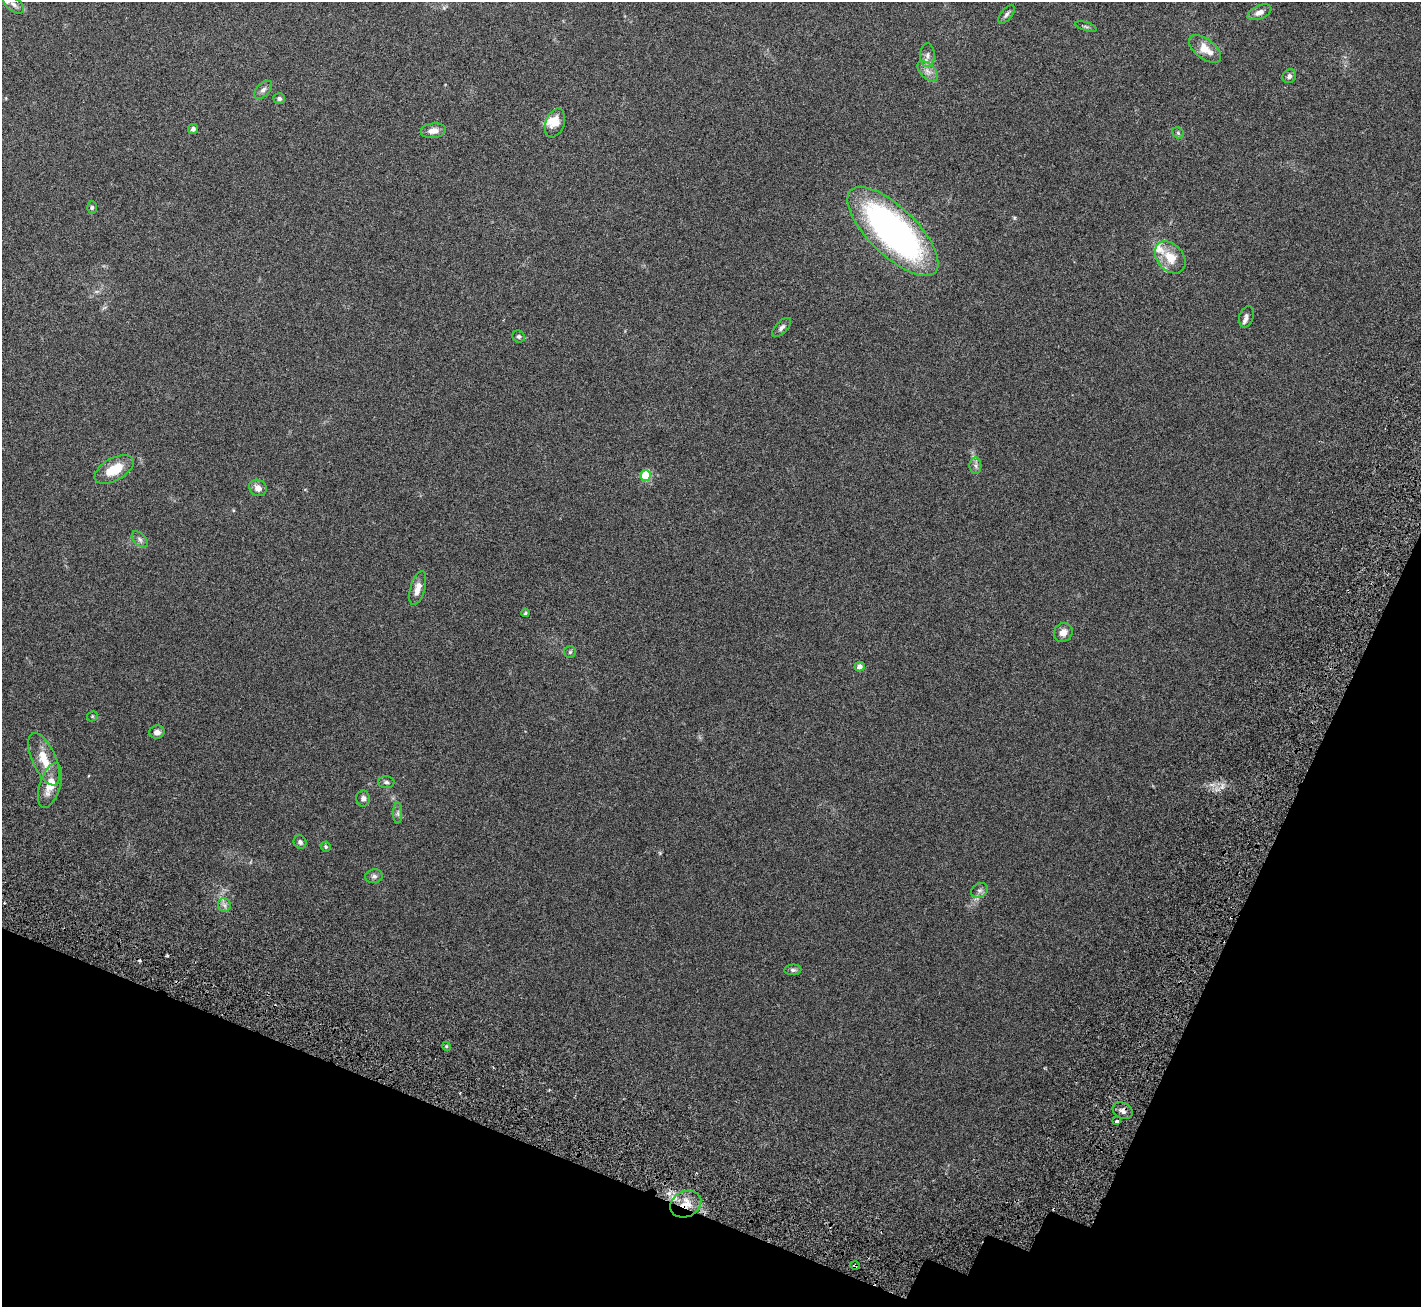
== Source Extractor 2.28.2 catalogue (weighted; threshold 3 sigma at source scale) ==
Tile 15 of 4 x 4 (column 3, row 4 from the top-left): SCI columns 2957-4375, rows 456-1760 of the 6198 x 6388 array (HDU 1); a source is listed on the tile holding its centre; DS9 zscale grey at full resolution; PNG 1423 x 1309 px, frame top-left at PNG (2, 2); each listed source drawn as its Kron ellipse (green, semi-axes under 4 px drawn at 4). Shown black and unused: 18% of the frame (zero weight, under 3 of 6 exposures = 8% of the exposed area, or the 3 px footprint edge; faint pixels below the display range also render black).
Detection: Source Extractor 2.28.2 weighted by HDU 2 'WHT'; one run over the whole footprint, this tile lists its part. Background 0.105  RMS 0.004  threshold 0.0163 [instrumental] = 3 sigma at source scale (4.09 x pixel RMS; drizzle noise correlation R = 1.36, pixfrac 0.8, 0.0396/0.0396 arcsec/px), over >= 5 px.
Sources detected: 52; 1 inside a brighter object's white glare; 1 cosmic-ray / hot-pixel residue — neither listed nor drawn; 2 inside a brighter listed object's ellipse — not listed separately; the other 48 listed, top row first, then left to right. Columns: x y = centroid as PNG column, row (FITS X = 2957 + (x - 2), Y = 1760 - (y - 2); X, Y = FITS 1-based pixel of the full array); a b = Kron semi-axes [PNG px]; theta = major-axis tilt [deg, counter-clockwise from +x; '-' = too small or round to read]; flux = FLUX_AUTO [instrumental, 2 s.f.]
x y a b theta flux
14 4 12 6 -37 1.6
1259 12 12 6 23 2.1
1007 14 11 5 51 1.1
1086 27 11 3 -18 0.56
1205 49 19 10 -37 5.4
927 55 12 7 88 1.7
928 71 12 7 -44 2.1
1289 76 7 6 - 1.2
263 90 11 6 47 1.3
279 98 6 5 - 0.91
555 123 15 9 70 4.3
193 129 5 5 - 1.1
433 131 13 7 8 2.6
1178 133 6 5 - 0.62
92 207 6 5 - 0.63
893 231 59 24 -44 130
1170 257 18 13 -50 6.4
1246 317 11 7 73 1.5
782 327 12 6 45 1.2
519 336 6 6 - 0.77
975 466 8 6 -87 1.1
114 469 21 11 29 7.9
645 476 5 5 - 13
258 488 9 8 - 2.1
140 539 10 6 -46 1.1
418 588 17 7 74 3.6
525 613 4 4 - 0.53
1063 632 10 8 47 2.5
570 652 6 6 - 0.61
859 667 5 4 - 1.3
92 716 5 4 - 0.42
157 732 8 6 11 1.6
44 759 28 12 -66 7.1
386 782 8 6 1 0.9
50 785 23 10 73 6.1
363 798 8 7 - 1.2
398 813 10 4 -90 0.94
300 842 7 6 - 1
326 847 5 5 - 0.59
374 876 9 7 8 1.1
980 890 9 7 29 1.2
224 905 7 6 - 1.2
793 970 8 5 5 0.87
446 1046 5 3 - 0.36
1123 1111 10 8 -26 1.6
1117 1121 3 3 - 1.6
686 1204 16 13 26 5.4
855 1265 4 3 - 0.42
Overlapping masked pixels (flux is a lower limit): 3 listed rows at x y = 1123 1111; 686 1204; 855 1265
Isophote crosses this tile's border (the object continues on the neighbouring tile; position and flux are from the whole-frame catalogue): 1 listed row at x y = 14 4